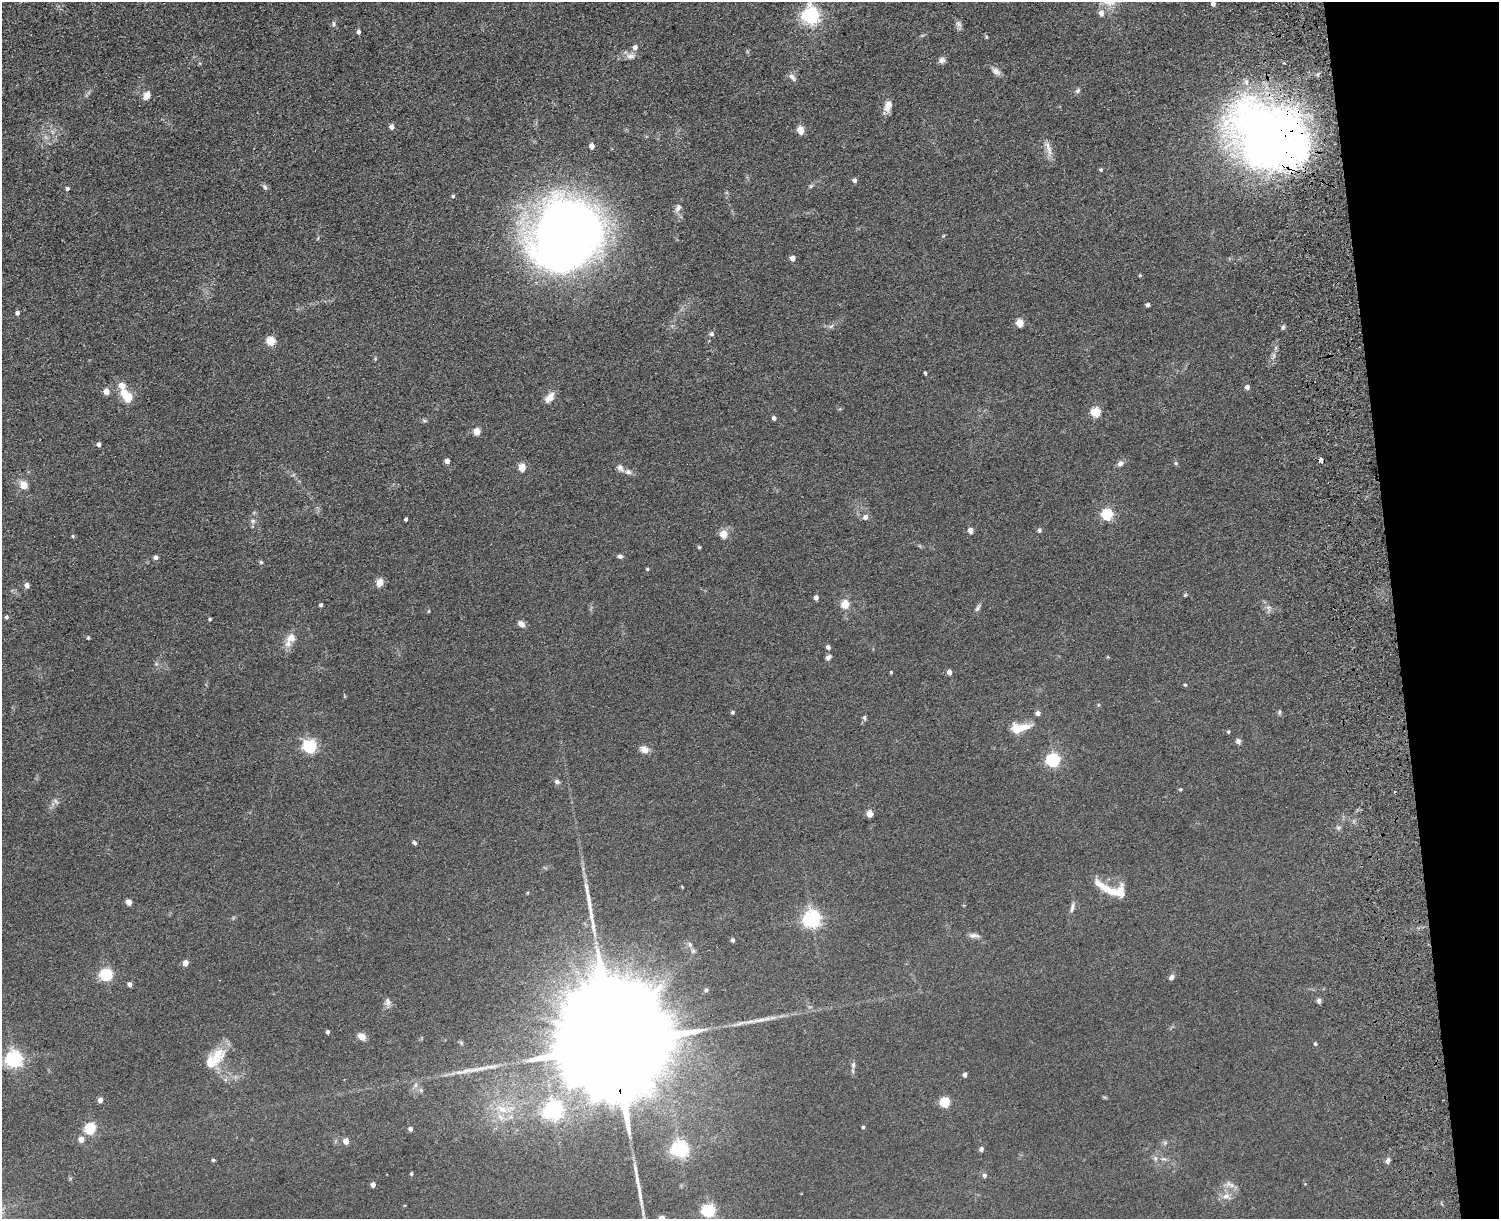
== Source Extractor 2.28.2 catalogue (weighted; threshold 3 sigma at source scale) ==
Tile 9 of 3 x 4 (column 3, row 3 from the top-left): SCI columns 3267-4763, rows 1378-2594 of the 5149 x 5188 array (HDU 1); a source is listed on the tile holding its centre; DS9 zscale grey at full resolution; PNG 1501 x 1221 px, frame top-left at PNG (2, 2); no overlay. Shown black and unused: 7% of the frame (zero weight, under 3 of 5 exposures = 11% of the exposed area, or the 3 px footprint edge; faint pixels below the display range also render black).
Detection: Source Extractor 2.28.2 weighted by HDU 2 'WHT'; one run over the whole footprint, this tile lists its part. Background 0.0747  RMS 0.0081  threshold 0.0365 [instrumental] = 3 sigma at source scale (4.5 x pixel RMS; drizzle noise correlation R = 1.50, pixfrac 1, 0.05/0.05 arcsec/px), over >= 5 px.
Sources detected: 171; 3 inside a brighter object's white glare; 3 long thin detections or spike segments (spike, bleed or trail) — not listed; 10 inside a brighter listed object's ellipse — not listed separately; the other 155 listed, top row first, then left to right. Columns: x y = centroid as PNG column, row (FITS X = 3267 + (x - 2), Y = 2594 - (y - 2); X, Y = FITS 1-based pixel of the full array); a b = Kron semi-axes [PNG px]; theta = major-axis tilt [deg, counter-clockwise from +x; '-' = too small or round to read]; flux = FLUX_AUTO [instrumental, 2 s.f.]
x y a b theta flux
1213 4 4 4 - 3.6
1101 13 6 6 - 4.9
811 16 7 6 - 320
334 24 9 5 -85 1.8
958 24 10 7 -52 2.5
359 32 5 4 - 2.5
986 37 5 3 - 0.77
630 56 12 9 14 4.3
942 60 8 7 - 2.9
996 71 11 7 -40 4
792 77 12 6 -52 2.9
1078 91 8 5 41 1.7
147 95 11 8 58 5.1
888 106 14 9 71 5.9
392 127 5 4 - 4.2
801 130 5 5 - 18
52 132 7 4 -71 1.7
1275 138 90 62 -32 480
592 146 5 4 - 6.5
1048 148 23 7 -68 5.9
1101 170 4 4 - 1.3
854 180 4 4 - 2.8
811 186 6 5 - 1.2
265 187 8 5 -59 1.8
67 188 4 3 - 2
453 196 4 4 - 1.3
678 208 12 7 62 3.5
563 233 60 55 -84 860
943 236 5 3 - 0.73
793 258 4 4 - 4.4
1140 275 4 4 - 0.85
1147 305 5 4 - 1.5
17 313 4 4 - 2.6
1020 323 5 5 - 22
831 326 7 4 44 1.7
1283 328 7 4 63 1.3
711 334 6 5 - 1.7
271 341 5 5 - 30
375 359 6 3 73 0.8
925 373 3 3 - 1.1
1247 387 5 5 - 3.1
106 391 5 5 - 7.4
126 395 19 10 -52 16
550 398 14 8 49 7.2
1096 412 5 5 - 36
774 418 4 4 - 2.6
424 421 8 4 -8 1.2
477 431 5 5 - 15
98 444 5 4 - 2.3
1321 460 4 4 - 3.5
447 461 4 4 - 5.1
1120 463 8 6 26 3
1176 463 6 5 - 1.1
522 467 5 4 - 19
620 468 12 7 -49 3.3
23 485 9 8 - 8.2
1107 514 6 5 - 84
866 517 6 6 - 3.6
406 519 4 3 - 1.5
253 521 7 5 22 2
970 530 4 4 - 5.8
1039 530 6 6 - 1.4
723 534 7 6 - 10
73 536 5 4 - 1
699 547 4 3 - 1.1
620 556 6 5 - 2.2
156 557 5 5 - 2.5
261 562 5 5 - 1.1
647 569 5 4 - 0.86
380 582 11 7 68 5.8
27 585 7 6 - 2.3
1185 595 6 4 44 0.92
816 597 4 4 - 3.3
845 604 5 5 - 27
321 605 4 3 - 1.5
978 608 12 5 58 2.1
1268 608 15 7 -90 3.2
429 611 4 4 - 0.77
6 617 4 4 - 1.6
210 619 3 3 - 1
521 624 8 6 -36 4.3
88 638 4 4 - 1.2
291 638 13 12 - 7.4
828 647 4 4 - 2.5
828 657 7 5 37 2.4
891 672 3 3 - 0.83
949 672 4 4 - 4.8
1185 685 4 4 - 1.1
733 712 4 4 - 1.5
1279 712 6 5 - 1.2
1038 713 5 4 - 4.3
864 718 7 5 -88 1.6
1023 727 21 9 16 11
1228 732 4 4 - 0.98
1238 741 7 6 - 2.5
310 746 6 6 - 150
644 749 12 9 -25 4.7
1053 760 6 6 - 140
557 781 7 5 -25 2.3
1181 789 5 4 - 1
56 801 10 5 -49 1.9
870 814 5 5 - 13
1338 828 6 5 - 1.6
414 843 5 4 - 1.6
682 887 4 3 - 0.55
1107 889 24 11 -30 13
528 893 4 3 - 0.83
129 902 7 6 - 3.4
1072 908 15 5 75 3
812 919 6 6 - 310
974 935 15 6 -5 3.3
733 940 4 4 - 2.3
690 944 8 7 - 2.6
185 963 5 4 - 8.5
106 975 6 5 - 110
1171 977 8 6 58 2.3
130 984 4 4 - 3.5
706 990 7 6 - 1.8
1319 1001 6 5 - 2.2
388 1002 11 7 -85 3.2
328 1032 4 3 - 2
362 1037 10 7 -36 5.1
1315 1044 5 4 - 1.1
614 1046 54 22 -84 55000
217 1056 29 17 57 20
14 1059 6 6 - 270
853 1065 10 5 85 2.5
475 1069 24 5 15 7
965 1075 4 4 - 3.2
416 1085 7 4 89 1.8
421 1090 6 5 - 1.4
1104 1097 6 4 -18 0.86
100 1100 4 4 - 5.5
945 1102 5 5 - 44
502 1109 17 10 -28 12
553 1110 7 7 - 330
863 1127 4 4 - 1.1
90 1128 5 5 - 73
410 1129 4 4 - 2.6
81 1139 5 5 - 7.9
346 1141 4 4 - 9.8
679 1149 6 6 - 250
981 1149 6 5 - 1.8
1155 1158 8 5 84 2
1163 1159 9 4 -8 1.8
213 1160 4 3 - 1.3
1388 1161 8 6 77 2.3
411 1174 3 3 - 1.1
985 1175 5 5 - 2.2
1228 1184 9 8 - 3.5
373 1185 4 4 - 4
1226 1196 12 9 12 5.6
405 1205 4 2 - 0.56
708 1211 6 6 - 130
662 1218 4 4 - 8.8
Overlapping masked pixels (flux is a lower limit): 2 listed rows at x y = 1275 138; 614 1046
Isophote crosses this tile's border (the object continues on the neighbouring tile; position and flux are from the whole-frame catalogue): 2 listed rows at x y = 1213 4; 662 1218